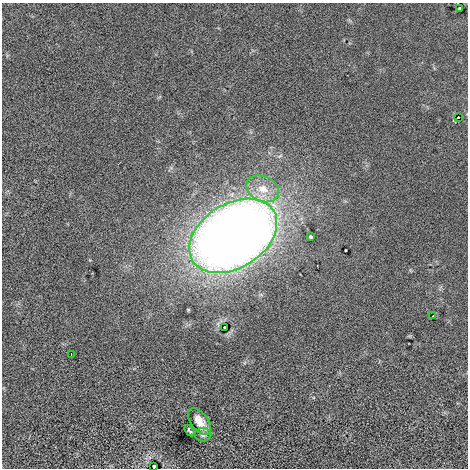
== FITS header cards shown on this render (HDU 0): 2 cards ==
NAXIS1  =                  466
NAXIS2  =                  466

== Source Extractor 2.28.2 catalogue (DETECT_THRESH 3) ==
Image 466 x 466 px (HDU 0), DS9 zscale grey, 1 PNG px = 1 image px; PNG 470 x 470 px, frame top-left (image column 1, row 466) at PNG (2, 3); each listed source drawn as its Kron ellipse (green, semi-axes under 4 px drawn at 4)
Background -5.48e-04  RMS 0.073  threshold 0.22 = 3 sigma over >= 5 px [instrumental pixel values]
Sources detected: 12; all 12 listed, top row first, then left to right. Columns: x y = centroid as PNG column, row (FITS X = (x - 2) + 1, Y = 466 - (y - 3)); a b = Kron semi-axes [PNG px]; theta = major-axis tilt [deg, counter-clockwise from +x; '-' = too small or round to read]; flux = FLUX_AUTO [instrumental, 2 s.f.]
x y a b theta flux
460 8 4 2 - 5
458 117 3 2 - 10
263 189 17 12 -24 85
233 236 48 32 32 7700
310 237 3 3 - 6.1
433 316 2 2 - 2.3
225 327 3 3 - 11
71 354 2 2 - 2.3
200 421 15 8 -54 55
189 431 6 3 -55 8.5
203 435 8 7 - 15
154 466 3 3 - 12
At the frame edge (FLAGS 8, measured only in part): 1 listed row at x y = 154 466